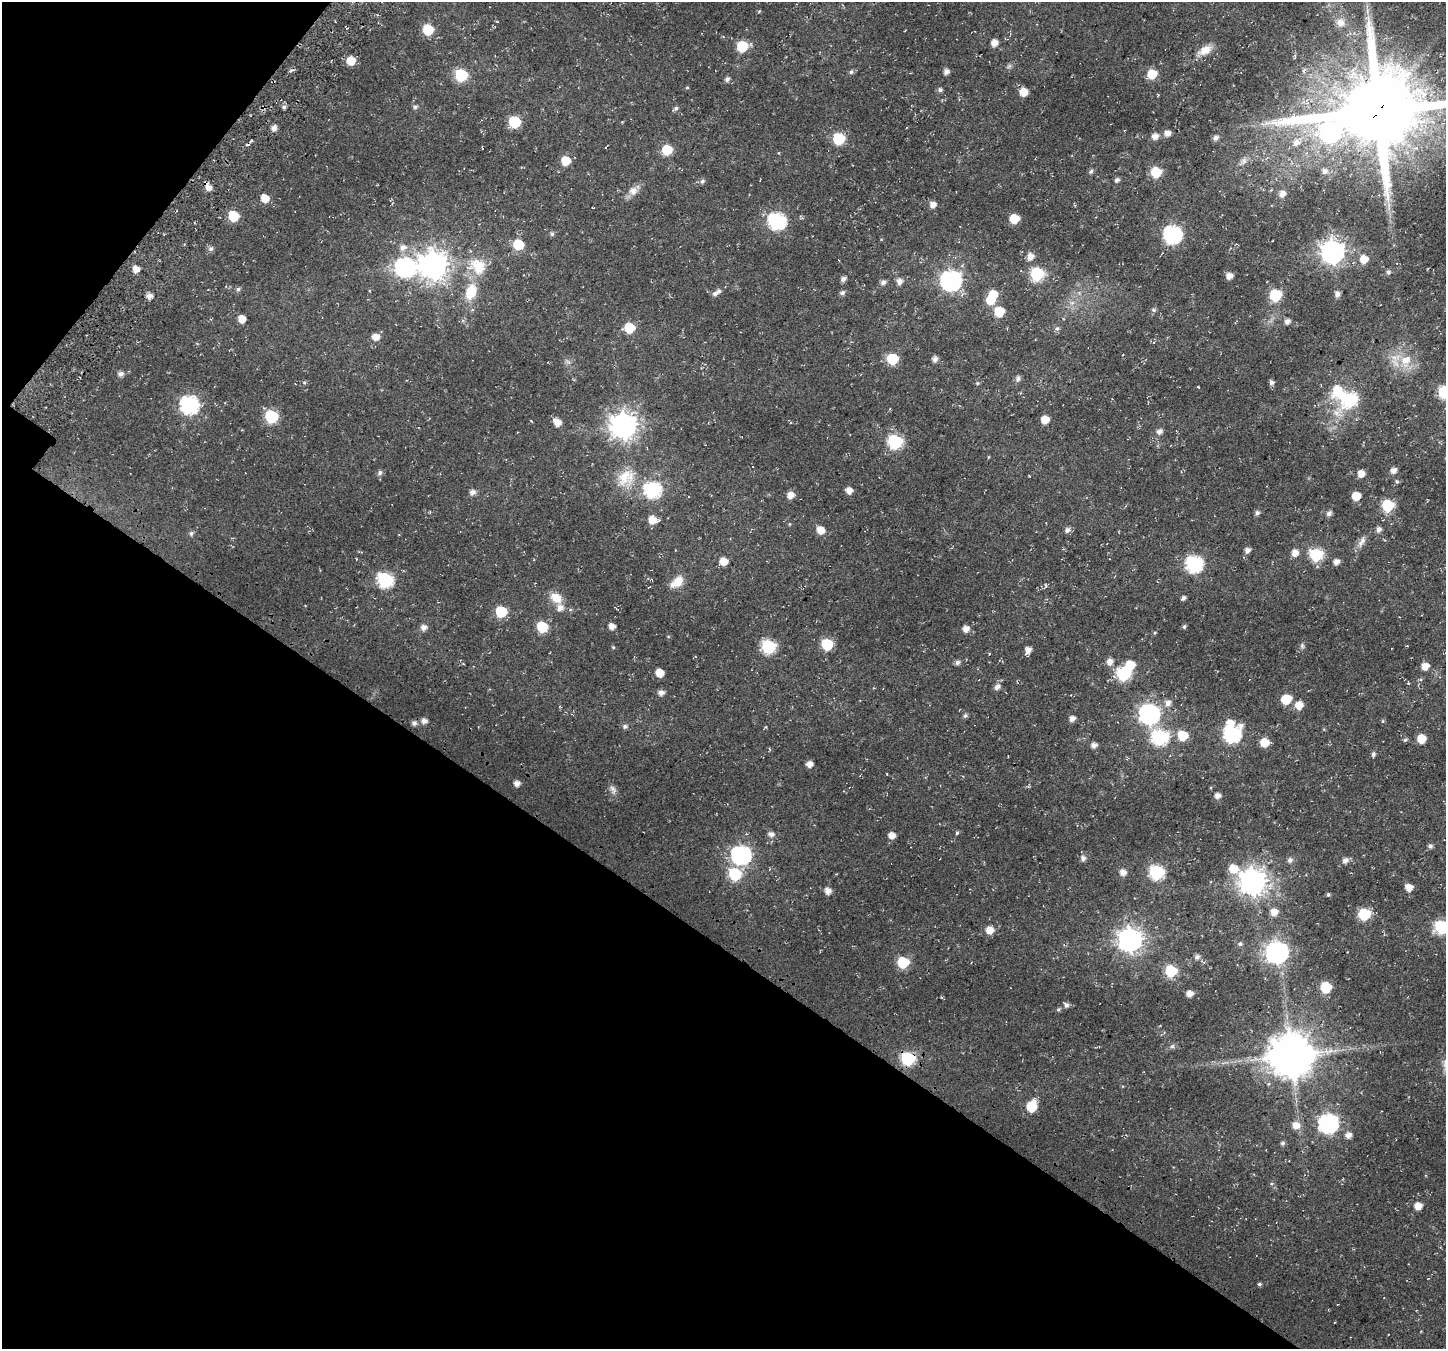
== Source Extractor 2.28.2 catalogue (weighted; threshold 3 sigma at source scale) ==
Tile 9 of 4 x 4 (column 1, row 3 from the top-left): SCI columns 234-1677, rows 1826-3172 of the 6237 x 6280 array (HDU 1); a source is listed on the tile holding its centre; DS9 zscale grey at full resolution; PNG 1448 x 1351 px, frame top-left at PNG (2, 2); no overlay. Shown black and unused: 34% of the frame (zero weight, under 3 of 4 exposures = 13% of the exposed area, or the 3 px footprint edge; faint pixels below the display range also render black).
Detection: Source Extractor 2.28.2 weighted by HDU 2 'WHT'; one run over the whole footprint, this tile lists its part. Background 0.0184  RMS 0.0048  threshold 0.0215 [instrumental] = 3 sigma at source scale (4.5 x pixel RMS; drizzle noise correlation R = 1.50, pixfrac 1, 0.0396/0.0396 arcsec/px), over >= 5 px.
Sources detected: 224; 1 too faint to see at this stretch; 3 inside a brighter object's white glare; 2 cosmic-ray / hot-pixel residue — not listed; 3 inside a brighter listed object's ellipse — not listed separately; the other 215 listed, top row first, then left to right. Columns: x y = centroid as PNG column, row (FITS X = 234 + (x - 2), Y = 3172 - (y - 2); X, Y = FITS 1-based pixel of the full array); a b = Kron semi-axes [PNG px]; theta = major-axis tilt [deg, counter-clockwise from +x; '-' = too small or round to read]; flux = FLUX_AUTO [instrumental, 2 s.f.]
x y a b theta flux
759 11 5 3 - 0.47
1367 11 7 4 -73 1.2
497 22 3 3 - 0.43
1340 22 11 11 - 4
428 29 7 7 - 18
994 43 7 6 - 3.4
742 46 7 7 - 22
1205 50 17 10 29 5.8
1295 56 6 3 -73 0.61
351 61 7 6 - 8.4
1304 70 7 3 71 0.82
851 72 5 5 - 0.91
946 72 5 5 - 2.1
1152 74 7 6 - 13
461 75 7 7 - 35
727 79 6 5 - 1.4
687 87 5 3 - 0.41
940 90 6 6 - 1.1
1023 92 7 6 - 5.9
284 107 5 5 - 1
415 107 6 5 - 0.96
676 108 7 5 39 1.1
1378 111 26 22 12 6500
514 122 7 7 - 27
274 128 6 5 - 2.4
1330 132 10 9 - 200
1167 133 7 6 - 2.9
1155 136 7 6 - 2.8
1216 138 6 5 - 1.9
838 139 7 7 - 31
1296 142 9 7 39 3.4
667 150 7 7 - 15
565 161 7 7 - 10
1244 161 10 7 53 2
1091 171 6 5 - 1
1324 171 7 6 - 1.9
1156 172 6 6 - 21
1117 180 6 5 - 1.2
702 181 6 6 - 1.1
208 187 9 6 -68 3.3
633 191 13 11 44 3.7
1282 194 7 6 - 3.1
265 198 8 7 - 4.7
933 205 6 5 - 3.1
233 216 7 7 - 17
1014 219 6 6 - 12
776 221 8 8 - 110
552 234 6 5 - 0.98
1172 235 8 8 - 140
518 244 7 7 - 17
403 247 9 8 - 2.7
211 249 7 6 - 1.3
1332 252 9 9 - 370
1030 256 8 7 - 3.3
1364 259 7 7 - 6.8
434 265 10 10 - 590
478 266 26 21 -29 14
405 267 10 9 - 140
136 269 7 6 - 3.3
1388 272 6 5 - 1.2
1037 274 7 7 - 50
1229 276 6 5 - 3.4
843 279 6 5 - 1.6
899 281 7 6 - 2.5
951 281 9 8 - 220
883 282 7 5 16 1.6
238 289 6 5 - 1
471 292 18 12 69 12
842 293 6 5 - 1.4
715 294 7 6 - 1.5
1337 294 6 6 - 2
1275 295 7 7 - 33
149 296 6 5 - 2.6
990 300 7 6 - 10
1072 303 7 7 - 1.8
1154 310 6 6 - 1
999 311 7 7 - 15
242 319 6 6 - 4.3
1287 321 5 5 - 2.1
629 328 7 6 - 16
1057 328 7 5 -18 1.1
376 337 7 6 - 4
892 359 7 6 - 26
935 359 6 5 - 2.2
1406 360 20 15 61 10
121 374 6 6 - 1.9
1018 379 10 6 82 1.3
304 382 5 4 - 0.57
1271 382 6 5 - 1.3
977 383 5 4 - 0.63
1444 392 7 7 - 40
1350 400 11 8 32 61
189 405 9 8 - 130
271 416 7 7 - 42
1045 420 6 6 - 7.1
531 421 5 2 - 0.36
557 422 8 6 -40 4.4
624 425 9 9 - 500
1159 432 8 6 32 2
895 442 7 7 - 63
988 457 5 3 - 0.36
1393 471 6 5 - 2.5
380 473 6 6 - 1.3
1361 474 6 6 - 4.2
626 478 26 21 39 13
1397 481 6 4 -68 0.63
652 490 8 8 - 91
849 490 6 6 - 3.6
472 492 7 6 - 2.1
790 495 7 6 - 3.7
1356 496 6 6 - 8.6
1388 505 7 6 - 36
1257 513 6 5 - 1.3
1329 514 6 5 - 1.7
652 520 9 6 -8 6
1379 529 7 6 - 1.7
820 530 7 7 - 5.5
1067 530 6 6 - 1.8
191 533 6 5 - 1.1
1362 541 19 7 63 3
1247 550 6 5 - 2.2
1295 553 7 7 - 3.6
1316 555 7 7 - 50
723 561 6 6 - 5.3
1336 562 6 5 - 2.7
1194 564 8 8 - 110
385 580 8 7 - 77
678 581 14 10 62 5.5
1045 585 7 3 -71 0.47
556 598 17 12 -36 6.4
1183 598 5 4 - 1.3
501 611 7 7 - 24
612 626 6 5 - 3.1
423 627 7 6 - 2.4
542 627 7 7 - 21
1184 627 5 4 - 0.85
966 629 6 6 - 3.1
1155 632 5 3 - 0.43
827 644 7 7 - 29
1302 646 7 6 - 1
613 647 5 4 - 0.48
768 647 7 7 - 60
1028 650 7 5 68 3.3
957 662 6 6 - 1.4
1109 662 7 6 - 3.2
1130 665 7 6 - 12
1425 666 6 6 - 4.5
659 673 6 6 - 6.7
1123 674 7 7 - 54
1408 683 4 3 - 0.41
997 687 8 6 44 2.1
661 693 7 6 - 2.2
1286 699 7 6 - 14
1168 703 7 7 - 2.6
1299 705 7 7 - 6.2
1149 714 9 8 - 210
965 716 6 5 - 0.94
1072 719 6 5 - 2.5
424 721 7 6 - 2.2
1383 721 5 3 - 0.53
414 723 6 6 - 1.6
625 726 7 6 - 1.2
765 727 8 2 49 0.47
1232 734 9 8 - 110
1183 735 7 7 - 15
1160 737 8 8 - 84
1421 739 6 6 - 9.8
1405 740 6 5 - 0.79
1264 743 7 6 - 8.9
1094 745 7 5 6 2
1373 754 6 5 - 1.2
809 764 6 5 - 3
517 783 6 6 - 2.4
613 789 13 7 -61 2
1217 796 5 5 - 2.5
957 833 5 4 - 0.7
771 834 7 6 - 2.1
892 835 6 6 - 3.6
1430 846 6 6 - 1.2
741 855 9 8 - 160
1083 858 7 6 - 1.8
1290 860 6 6 - 1.7
1345 861 7 6 - 2.1
1233 869 10 8 -31 8.7
1123 872 7 6 - 3
1157 872 7 7 - 72
735 874 7 7 - 42
1253 882 9 9 - 530
1409 887 6 6 - 4.6
828 891 6 6 - 3.4
1328 894 4 4 - 0.79
1274 912 7 7 - 4.6
1364 914 7 7 - 35
1442 927 8 7 - 59
990 930 7 7 - 4.6
1130 940 9 9 - 370
1240 944 6 5 - 0.91
1277 952 9 9 - 260
1197 957 6 6 - 1.6
903 962 7 7 - 28
1171 971 7 7 - 30
1326 987 7 6 - 25
1189 993 5 5 - 3.2
1066 1005 6 5 - 1.5
1058 1009 5 5 - 0.73
1172 1046 7 5 43 0.97
1291 1055 12 12 - 2000
908 1058 8 7 - 54
1032 1106 8 7 - 18
1328 1123 8 8 - 160
1296 1125 8 7 - 4.2
1348 1135 6 6 - 2.5
1282 1143 5 5 - 1
1418 1206 6 6 - 4.6
1259 1284 5 4 - 0.78
Overlapping masked pixels (flux is a lower limit): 3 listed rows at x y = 1378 111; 208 187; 908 1058
Isophote crosses this tile's border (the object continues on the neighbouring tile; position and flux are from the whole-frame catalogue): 4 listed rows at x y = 1340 22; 1378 111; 1444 392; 1442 927